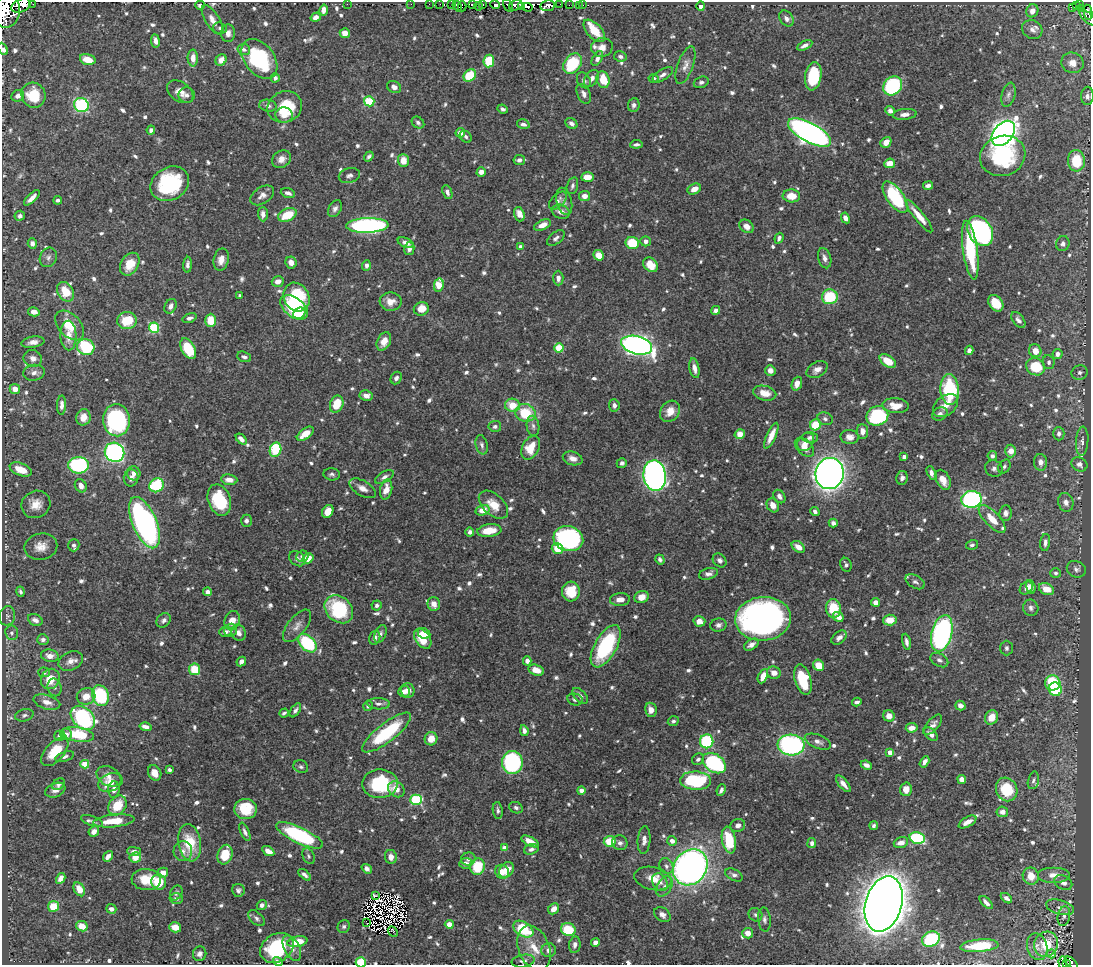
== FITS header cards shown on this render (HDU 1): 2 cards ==
NAXIS1  =                 1089
NAXIS2  =                  963

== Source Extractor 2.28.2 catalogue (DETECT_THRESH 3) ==
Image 1089 x 963 px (HDU 1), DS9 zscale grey, 1 PNG px = 1 image px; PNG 1093 x 967 px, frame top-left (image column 1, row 963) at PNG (2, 2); each listed source drawn as its Kron ellipse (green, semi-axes under 4 px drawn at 4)
Background 0.547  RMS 0.0086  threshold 0.0259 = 3 sigma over >= 5 px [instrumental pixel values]
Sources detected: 896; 12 with non-positive FLUX_AUTO (blend fragments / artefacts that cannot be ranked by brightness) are neither listed nor drawn; of the other 884, the 500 brightest by FLUX_AUTO listed and drawn (384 fainter detections omitted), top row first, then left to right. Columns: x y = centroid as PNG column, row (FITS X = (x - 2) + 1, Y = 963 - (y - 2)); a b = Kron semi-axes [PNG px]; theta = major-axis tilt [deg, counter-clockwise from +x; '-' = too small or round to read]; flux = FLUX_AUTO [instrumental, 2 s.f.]
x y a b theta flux
33 4 3 2 - 19
347 4 2 2 - 4.3
411 4 2 2 - 1.8
429 4 2 2 - 1.7
440 4 2 2 - 1.7
451 4 3 2 - 1.6
472 4 3 2 - 35
483 4 3 2 - 1.6
559 4 2 2 - 1.6
21 5 10 6 22 310
200 5 5 4 - 1.7
495 5 5 4 - 14
516 5 7 5 18 60
569 5 2 2 - 3.4
579 5 3 2 - 1.8
583 5 2 2 - 1.7
1080 5 3 2 - 12
457 6 5 3 - 54
462 6 5 2 - 45
479 6 4 2 - 3.4
508 6 7 3 -62 94
522 6 3 2 - 1.9
548 6 7 5 10 56
701 6 4 4 - 3.4
1076 6 3 2 - 3.1
527 7 5 3 - 120
1072 7 3 2 - 6.4
1081 8 3 3 - 19
324 10 5 4 - 3.9
7 11 17 13 79 2000
1032 11 7 6 - 4.2
1088 12 8 4 -80 70
316 17 5 4 - 2.9
1087 17 10 5 -44 89
786 18 9 6 -52 2.5
212 20 16 7 -57 5.2
220 28 7 5 -19 1.5
1032 30 10 9 - 3.3
594 31 14 7 -47 11
228 33 9 7 87 2.9
345 33 5 5 - 4.8
155 41 7 4 -83 2.7
805 45 8 4 27 2.5
602 47 11 9 9 4.3
3 49 6 4 -63 3.1
244 49 6 5 - 2.2
620 56 6 5 - 1.8
193 58 8 5 -90 5.2
597 58 8 4 60 3.2
88 59 8 5 -16 8.3
259 59 22 15 -52 55
221 60 6 5 - 5
489 61 6 5 - 26
1072 63 11 10 - 5.7
572 64 11 8 55 33
685 65 20 7 70 4.4
663 75 11 5 33 2.6
470 76 7 5 44 19
813 76 14 8 81 31
275 78 4 4 - 2
592 78 9 6 55 3.9
654 78 5 4 - 1.6
584 80 8 6 -59 2
603 80 8 6 -73 14
701 82 8 5 18 1.6
893 86 10 8 45 56
394 87 7 6 - 2.9
180 92 15 9 -36 5.2
584 94 10 6 -66 3
33 95 13 12 - 19
187 95 8 7 - 2.1
1008 95 12 6 76 2.6
18 96 6 5 - 3
1087 96 9 6 86 2.7
369 101 5 5 - 36
81 105 7 7 - 63
634 105 7 6 - 2.2
268 106 9 6 -8 2.3
285 107 17 15 25 23
503 109 5 3 - 1.5
890 111 5 4 - 2.7
905 114 12 5 6 3.4
284 115 9 7 -3 4.2
418 123 7 5 -37 1.6
571 123 6 5 - 2.1
523 124 6 4 -15 2.3
151 130 4 4 - 2.2
460 133 5 4 - 4.7
809 133 24 9 -29 320
1003 133 14 9 51 470
466 137 7 5 -45 1.6
886 142 6 5 - 5.9
636 144 6 3 6 1.5
369 156 5 3 - 1.5
1003 156 23 20 19 55
281 159 10 8 32 4.2
403 160 6 5 - 6.6
519 160 6 5 - 2.4
1076 161 10 8 -86 21
890 163 5 4 - 7.7
481 172 5 4 - 3.8
349 175 11 7 14 2.3
588 177 6 5 - 7.3
170 184 20 16 32 51
572 186 9 5 75 1.6
928 186 5 4 - 2.4
694 189 7 5 28 4.8
447 192 7 4 -68 2
288 193 7 4 -19 2.4
262 195 13 8 33 3.7
584 196 5 5 - 4.4
791 196 9 6 -4 8.4
895 197 18 8 -55 54
32 198 10 4 44 3.6
58 200 4 3 - 1.5
558 201 11 6 47 2.6
564 201 14 7 -74 2.7
335 209 9 6 59 2.3
561 212 9 6 -20 4
263 214 7 5 -87 3.2
519 214 7 5 -73 4
287 215 10 6 24 17
20 216 5 5 - 2.1
919 216 20 5 -51 9
845 218 5 4 - 3.3
367 225 21 7 2 150
542 225 9 5 25 4
747 226 8 6 -36 3.9
980 231 16 11 -59 130
556 238 10 5 37 2.1
779 238 5 4 - 1.7
646 241 5 5 - 2.9
32 243 5 4 - 2.8
406 243 8 4 -24 2.7
632 243 7 6 - 22
1063 244 7 6 - 2.3
520 246 4 3 - 1.6
409 249 6 5 - 2.7
970 250 29 7 -82 44
599 255 5 5 - 8.5
48 257 10 8 64 2.4
825 258 10 6 -75 2.9
221 260 11 7 77 5.3
291 262 6 5 - 4.3
130 264 12 8 58 11
188 265 8 4 87 1.9
366 265 5 4 - 2
650 265 8 6 -45 10
558 278 7 5 -89 2.5
278 281 6 5 - 4
439 285 7 5 79 13
66 292 10 7 -58 13
240 296 3 3 - 1.6
296 297 15 12 -61 38
830 297 8 7 - 26
391 302 11 9 1 5.9
996 303 9 6 -54 15
171 306 8 5 63 2.9
294 307 16 9 -38 45
421 309 7 6 - 7.9
716 310 5 4 - 2.6
34 312 6 4 -12 4.9
299 313 6 5 - 13
190 318 7 4 18 1.8
211 320 6 5 - 12
1018 320 9 5 -53 2.5
127 321 10 8 4 18
70 325 17 11 -46 14
154 328 5 5 - 45
68 335 15 8 -88 7.4
384 341 10 6 64 5.8
33 342 11 5 9 3.7
637 345 16 9 -14 320
86 347 9 8 - 48
559 348 4 4 - 24
188 349 11 6 -61 22
969 350 5 4 - 2.5
1035 351 7 6 - 7.1
1057 354 5 5 - 2.6
244 357 7 5 -22 1.6
33 358 9 8 - 3.4
888 361 9 5 -33 12
1049 362 7 6 - 1.9
1036 367 10 8 -25 24
694 368 10 5 -79 3.3
817 370 11 7 31 3.7
770 371 5 5 - 3.7
1080 372 8 7 - 1.8
34 373 11 8 8 3.3
396 378 6 5 - 2
797 384 7 5 69 4.6
15 389 5 5 - 5.9
950 390 15 9 -86 48
765 393 12 7 -14 7.5
366 396 6 5 - 4
337 404 9 6 69 14
62 405 9 4 88 2.9
512 405 7 6 - 11
614 405 6 5 - 2
896 406 13 7 -4 7
945 406 14 9 39 5.9
670 411 11 9 54 6.7
525 413 10 9 - 21
940 414 8 6 30 2.4
877 416 11 9 22 51
83 417 8 7 - 5.6
825 419 8 6 -21 1.8
117 420 16 13 -87 85
816 425 5 5 - 17
495 426 6 5 - 1.8
533 426 10 6 -82 2.1
862 431 7 5 -86 3.9
305 434 10 5 36 9.1
740 434 5 4 - 6.1
1059 434 6 6 - 2.1
771 435 14 4 66 6.8
810 437 8 5 -3 2.1
850 437 9 7 -4 3.6
241 439 6 4 -48 2.8
1082 441 15 6 86 2.6
806 442 10 7 52 5
482 445 10 6 -76 2
804 447 11 7 -44 4.8
531 448 13 8 62 12
276 450 7 5 71 37
1011 451 6 5 - 6.2
114 452 10 9 - 120
992 456 5 4 - 1.9
904 457 4 4 - 2.1
573 458 10 6 -16 4.2
1041 462 8 6 -85 3.2
622 463 5 5 - 1.6
1079 464 8 6 -28 3
78 465 10 8 0 77
1004 466 7 5 57 1.5
21 469 11 6 -23 11
994 469 9 8 - 2.3
134 473 7 6 - 3.8
830 473 15 14 - 420
931 473 7 4 -64 2.7
332 474 8 6 -7 1.6
655 476 15 11 -82 310
384 477 10 5 31 2.2
131 478 8 7 - 2.8
902 478 7 5 80 2.2
229 480 8 5 -6 4.4
943 480 11 6 -63 6.4
156 485 7 7 - 33
81 486 7 5 -59 4.5
363 488 14 7 -30 4.7
386 490 10 6 77 6
779 497 7 5 -55 2.7
972 499 10 8 4 130
219 500 16 11 -69 28
1066 502 9 7 -72 3.3
36 504 15 13 31 7.7
493 505 17 10 -42 9.6
773 505 7 6 - 4.7
483 510 7 5 16 7
328 511 7 5 62 7.9
815 512 5 4 - 1.8
1006 513 8 6 81 2.7
992 519 18 7 -46 9.8
246 521 6 5 - 1.6
144 523 27 12 -67 200
833 523 4 4 - 2.5
489 531 12 6 7 12
470 532 4 4 - 2.1
568 539 15 12 -15 120
1045 542 8 5 84 2.5
74 545 6 5 - 1.8
972 545 6 5 - 1.6
41 547 16 13 12 7
798 547 7 5 -36 4.4
558 548 6 5 - 15
302 556 6 5 - 1.6
308 558 5 5 - 7.9
297 559 9 6 -41 2.4
660 559 5 4 - 1.5
720 560 7 6 - 2.1
846 565 7 5 -67 1.7
1076 569 9 8 - 2.3
1056 573 5 5 - 1.5
708 574 9 5 15 2.6
915 582 10 6 -30 1.9
1031 587 7 4 -74 3.1
1026 588 7 5 42 3.4
1046 589 8 5 -26 8
20 592 5 4 - 1.5
208 592 4 4 - 2.7
571 592 10 9 - 13
641 597 7 6 - 5.6
620 600 10 6 5 4.2
875 602 4 4 - 4.5
434 604 7 6 - 3.8
377 605 5 5 - 1.7
833 608 9 7 -84 18
1031 608 8 7 - 2.2
339 609 16 12 -43 39
7 616 10 8 78 1.9
838 617 5 4 - 6.1
763 619 28 22 4 290
35 620 8 5 -27 2.9
164 620 8 6 43 2
890 620 7 5 4 7.7
232 621 10 7 72 6.6
699 621 6 5 - 4.5
718 625 8 6 10 2.1
297 626 19 9 51 4.9
230 630 6 6 - 2
225 632 6 5 - 1.9
12 633 7 6 - 1.9
239 633 8 7 - 3.1
424 633 6 5 - 7.7
942 633 19 10 75 170
380 634 9 5 68 1.7
375 638 7 5 74 2.6
839 638 9 5 38 2.5
423 639 11 7 -55 15
43 640 6 5 - 2
906 642 8 4 -80 2.3
307 643 11 7 -45 48
751 645 8 5 31 3.4
606 646 23 11 61 50
1007 648 7 6 - 1.7
50 656 9 6 -8 5
939 660 9 6 -30 2.1
71 661 13 9 27 4.8
527 661 4 4 - 3.1
241 662 5 4 - 2.9
819 665 6 5 - 8.9
195 669 6 5 - 18
536 670 8 5 -18 6.9
44 672 5 5 - 1.7
774 673 7 6 - 4.4
763 676 7 4 66 6.8
50 679 10 9 - 12
803 680 15 8 -74 25
1053 683 8 7 - 28
54 687 9 7 -76 2
1055 689 7 6 - 28
408 690 7 7 - 4.9
404 691 6 5 - 3.9
86 696 9 8 - 7.2
100 696 10 8 -70 54
580 696 9 5 -47 2.6
575 699 8 6 -13 1.9
47 702 14 7 -16 4.8
857 702 5 3 - 2.1
378 704 11 5 -2 2.4
960 705 5 4 - 3.2
368 706 5 4 - 1.8
295 710 8 4 56 1.7
651 710 7 6 - 4.3
284 713 5 3 - 1.5
24 715 9 6 16 1.7
889 716 6 5 - 5.4
991 717 7 6 - 8.7
83 718 14 10 -44 86
673 721 6 5 - 1.5
933 725 12 6 48 3
146 727 6 4 -14 3.4
912 728 6 4 7 5
524 731 5 4 - 2.6
387 732 30 9 38 44
66 734 6 6 - 2.9
78 734 16 7 -10 25
931 734 8 5 -46 3.5
60 736 6 5 - 2
431 739 6 6 - 6.9
707 741 7 6 - 59
818 742 14 6 -21 3
791 745 13 10 -5 130
55 752 17 9 48 14
890 752 4 4 - 6.7
65 756 9 5 19 1.7
698 759 6 5 - 1.6
512 762 11 10 - 78
924 762 6 4 59 2.8
714 763 13 9 -34 77
85 764 4 4 - 14
866 765 6 4 -23 2.9
301 767 7 6 - 1.6
170 770 4 3 - 1.7
155 773 8 6 -63 5.5
109 776 13 9 -28 4.6
962 779 4 4 - 5.6
1033 780 9 5 76 1.6
696 781 15 9 -2 52
110 782 12 8 21 9.4
58 784 7 5 35 1.6
380 784 18 14 1 39
843 784 10 4 -50 3.8
396 789 9 7 -38 5.4
906 789 7 6 - 5.3
1007 789 12 10 -62 23
55 790 10 7 23 3.4
114 790 8 5 84 3.7
581 790 4 4 - 3.2
721 790 6 3 67 1.8
416 800 6 5 - 51
117 806 11 8 54 15
516 808 7 5 -25 1.6
246 809 11 10 - 20
498 810 8 5 -83 1.6
1002 812 6 5 - 3.1
92 821 11 5 -20 1.7
114 821 21 6 6 15
968 822 10 5 30 4.7
738 825 7 6 - 2.7
874 826 4 4 - 1.5
94 831 5 5 - 3.4
245 832 10 4 -66 2.1
300 835 25 8 -25 69
917 838 8 5 -15 48
644 840 14 6 85 3.4
729 840 13 7 -79 26
530 841 9 4 -28 7
610 841 6 5 - 15
672 841 5 5 - 3.3
190 843 19 11 -81 21
620 843 8 7 - 2.3
812 843 5 4 - 2.2
901 843 7 5 19 4.2
504 848 4 4 - 4.7
531 849 7 5 19 2.1
134 851 7 4 -1 2
183 851 10 9 - 3.5
268 851 7 4 -31 4.3
225 855 10 7 74 16
108 856 6 4 49 3.1
309 856 8 5 -67 1.5
135 857 6 5 - 7
391 857 7 6 - 4
468 859 7 6 - 2
466 863 6 5 - 2.9
666 866 8 6 -65 2.3
477 867 8 7 - 19
690 867 19 16 51 300
367 869 5 4 - 2.2
507 870 8 6 53 8.7
502 872 7 6 - 6.2
163 873 5 5 - 4.2
305 875 7 3 -39 2
734 875 9 5 -27 2.1
1054 875 16 8 0 5.7
1031 876 8 8 - 8.2
61 878 5 4 - 4.3
653 878 19 11 -12 9.8
146 879 15 10 -5 12
159 882 8 7 - 16
660 882 9 7 -60 3
1063 882 9 6 -28 3.3
664 886 11 7 60 3
79 889 7 5 -61 6.9
238 890 6 6 - 1.8
176 893 8 5 62 1.5
375 896 4 3 - 4.3
176 898 7 5 4 1.5
1006 898 6 3 -37 2.1
986 902 8 4 -46 2.4
884 904 28 18 74 2000
262 905 5 4 - 2.1
54 906 5 5 - 15
1060 907 14 7 -16 3.4
111 909 5 4 - 2.1
554 909 6 5 - 4.7
662 915 9 6 -39 3.1
755 915 7 6 - 1.5
1064 916 10 6 79 2.1
256 918 10 6 -42 1.8
764 920 12 6 -85 2.2
366 922 4 2 - 2.4
449 924 4 4 - 5.3
82 926 6 5 - 8.1
175 927 6 5 - 6.8
344 927 6 6 - 1.5
523 929 11 7 -33 32
568 930 7 6 - 19
393 932 5 3 - 2.1
748 933 5 5 - 4.9
931 939 9 7 26 44
297 942 10 5 11 13
595 942 4 4 - 2.9
1046 944 13 11 56 18
575 945 8 5 82 2.2
979 946 19 6 5 22
1037 947 14 10 -73 5.3
277 948 18 13 34 39
292 948 13 7 -63 3.8
534 948 23 15 -68 12
549 950 7 7 - 2.6
200 954 7 6 - 2.6
1051 954 4 3 - 3.6
523 961 12 6 10 2.1
278 962 5 3 - 1.6
361 962 5 5 - 15
1063 963 7 3 -86 1.5
1067 963 3 2 - 13
1071 963 8 4 -44 26
At the frame edge (FLAGS 8, measured only in part): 7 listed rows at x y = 33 4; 21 5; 7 11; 3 49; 361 962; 1067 963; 1071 963
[384 fainter detections neither listed nor drawn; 12 non-positive-flux detections neither listed nor drawn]